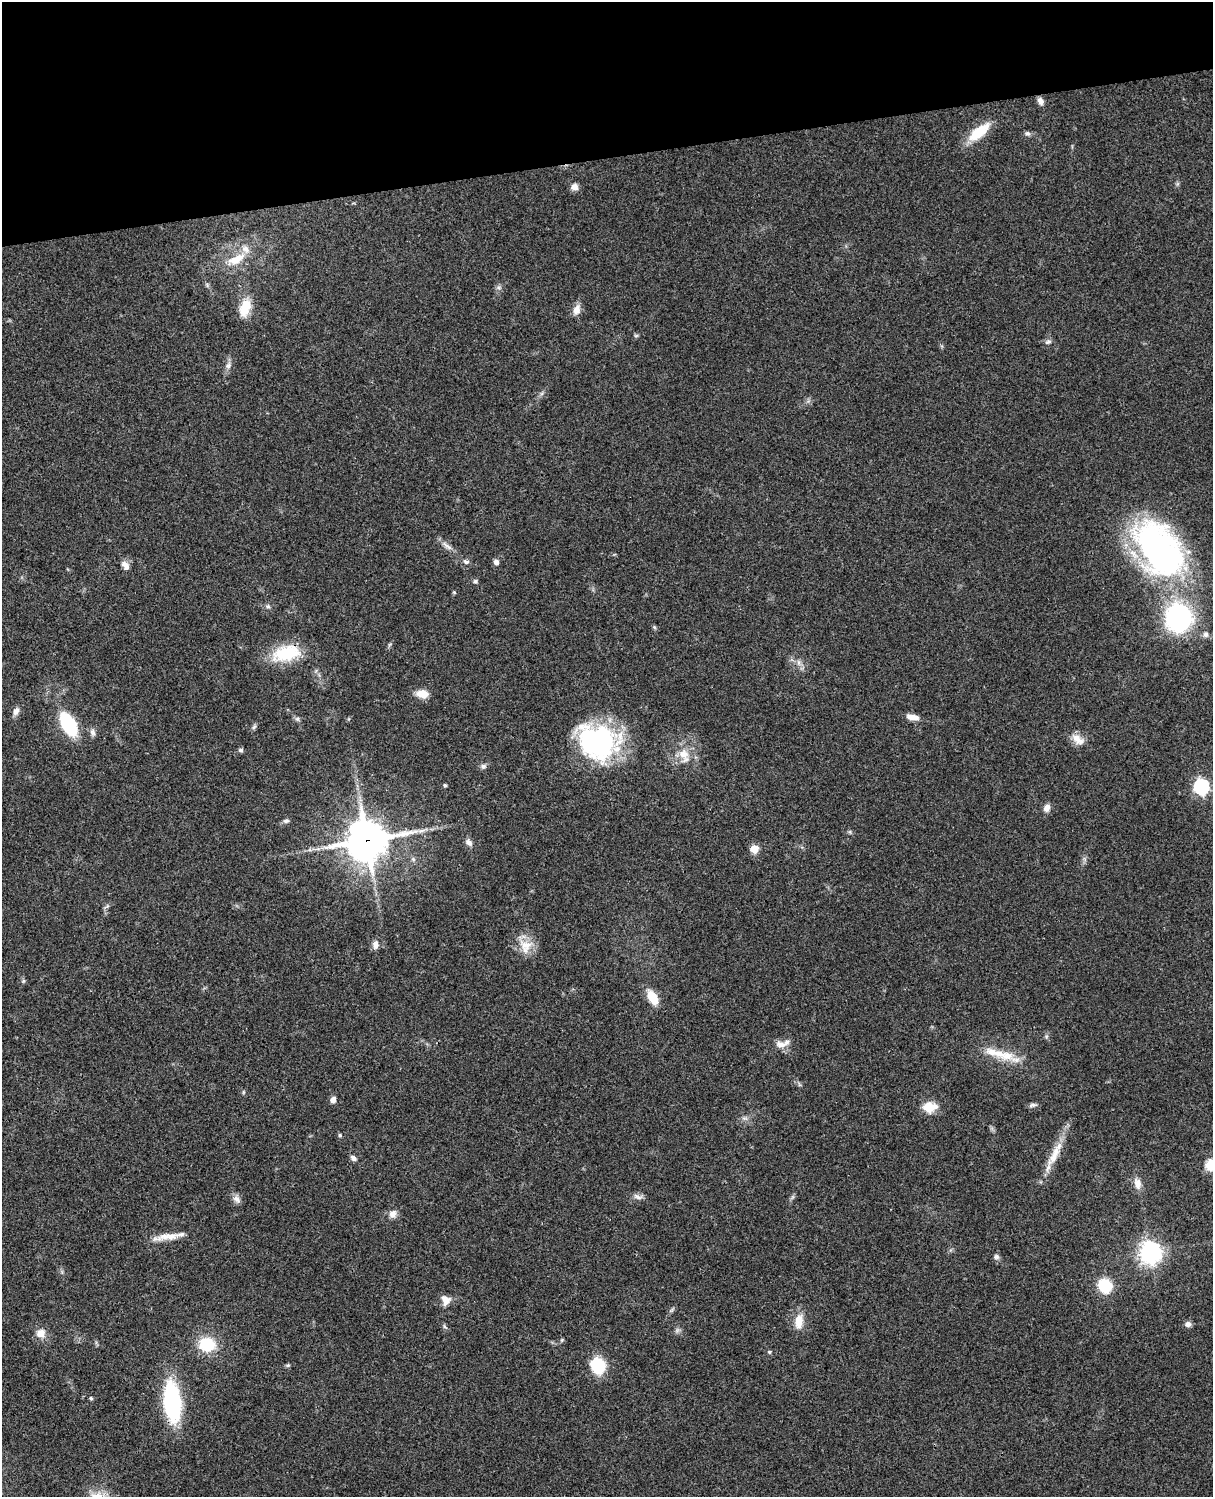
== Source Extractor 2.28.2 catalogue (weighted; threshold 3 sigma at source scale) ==
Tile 3 of 4 x 3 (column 3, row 1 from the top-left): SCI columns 2545-3755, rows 3269-4763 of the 5086 x 4927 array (HDU 1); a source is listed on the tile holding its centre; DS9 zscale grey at full resolution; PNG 1215 x 1499 px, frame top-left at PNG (2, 2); no overlay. Shown black and unused: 10% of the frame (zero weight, under 3 of 4 exposures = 6% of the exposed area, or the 3 px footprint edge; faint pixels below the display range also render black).
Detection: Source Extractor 2.28.2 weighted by HDU 2 'WHT'; one run over the whole footprint, this tile lists its part. Background 0.0923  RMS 0.0062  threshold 0.0278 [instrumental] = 3 sigma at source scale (4.5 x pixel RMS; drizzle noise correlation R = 1.50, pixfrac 1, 0.05/0.05 arcsec/px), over >= 5 px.
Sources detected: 81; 1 long thin detection or spike segment (spike, bleed or trail) — not listed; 2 inside a brighter listed object's ellipse — not listed separately; the other 78 listed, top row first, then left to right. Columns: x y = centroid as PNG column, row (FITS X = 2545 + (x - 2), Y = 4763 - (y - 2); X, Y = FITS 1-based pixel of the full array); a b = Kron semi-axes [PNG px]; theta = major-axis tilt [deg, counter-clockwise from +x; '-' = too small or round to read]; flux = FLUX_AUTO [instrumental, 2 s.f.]
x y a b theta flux
1040 101 9 6 -64 2.8
979 132 30 12 39 17
1027 133 8 6 -23 1.5
574 187 9 8 - 3.5
236 259 28 11 27 12
245 308 23 12 69 12
577 310 13 8 72 4.7
636 336 6 4 1 0.81
1048 342 9 6 22 1.7
228 365 10 7 66 2.6
447 546 19 5 -36 3.6
1159 549 59 37 -57 210
466 562 8 5 -8 1.7
496 562 7 6 - 2.1
125 565 13 8 -55 3.5
475 581 6 5 - 1.2
454 592 5 4 - 0.7
268 606 7 6 - 1.4
1178 617 29 27 89 86
654 627 6 4 -46 0.86
1206 634 7 7 - 2.4
286 653 37 19 14 28
799 662 9 4 -82 1.9
422 694 13 9 -8 7.8
16 711 11 7 62 3
912 717 15 6 -8 5.1
297 719 7 5 -44 1.4
68 724 20 10 -60 54
254 727 8 5 53 1.3
93 732 11 7 -79 2.2
1078 739 19 11 -35 6.3
599 742 42 33 -23 110
241 750 7 5 -1 1.2
683 754 15 13 -26 9.4
483 766 8 6 -11 1.7
445 785 4 4 - 0.86
1201 787 7 7 - 130
1047 808 9 7 71 3.8
286 821 8 6 1 1.5
850 832 6 4 -72 0.86
367 840 15 14 - 1400
469 842 10 7 -50 2.8
754 849 5 5 - 16
375 945 11 7 88 3.3
525 946 21 17 -79 11
23 981 6 4 71 0.8
652 997 14 8 -60 14
1046 1036 7 5 84 1.2
781 1044 17 9 -3 5.3
994 1052 36 11 -15 14
333 1100 7 6 - 3.1
1033 1105 12 5 7 1.6
929 1107 13 10 7 12
744 1118 9 4 5 1.5
340 1135 5 5 - 0.86
1055 1154 45 9 63 14
353 1158 8 5 -37 2.2
1211 1164 6 6 - 38
1137 1183 16 9 -76 4.8
638 1197 14 7 -16 2.8
237 1199 12 8 -45 3
393 1214 11 10 - 3.6
165 1236 39 7 15 8.5
1150 1252 8 8 - 380
996 1257 8 7 - 1.6
1105 1286 12 11 - 24
446 1300 12 10 -75 5.4
799 1321 20 10 82 8.5
1188 1324 7 7 - 2.4
444 1326 7 4 -71 0.98
41 1333 11 11 - 5.6
562 1340 5 4 - 0.79
207 1344 14 12 -5 26
769 1352 5 4 - 0.71
288 1365 6 4 -5 0.92
598 1366 11 9 -64 39
91 1398 5 4 - 0.86
172 1402 26 11 -85 110
Overlapping masked pixels (flux is a lower limit): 3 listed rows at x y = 286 653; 367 840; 172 1402
Isophote crosses this tile's border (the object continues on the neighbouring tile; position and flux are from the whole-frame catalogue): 1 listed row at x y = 1211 1164